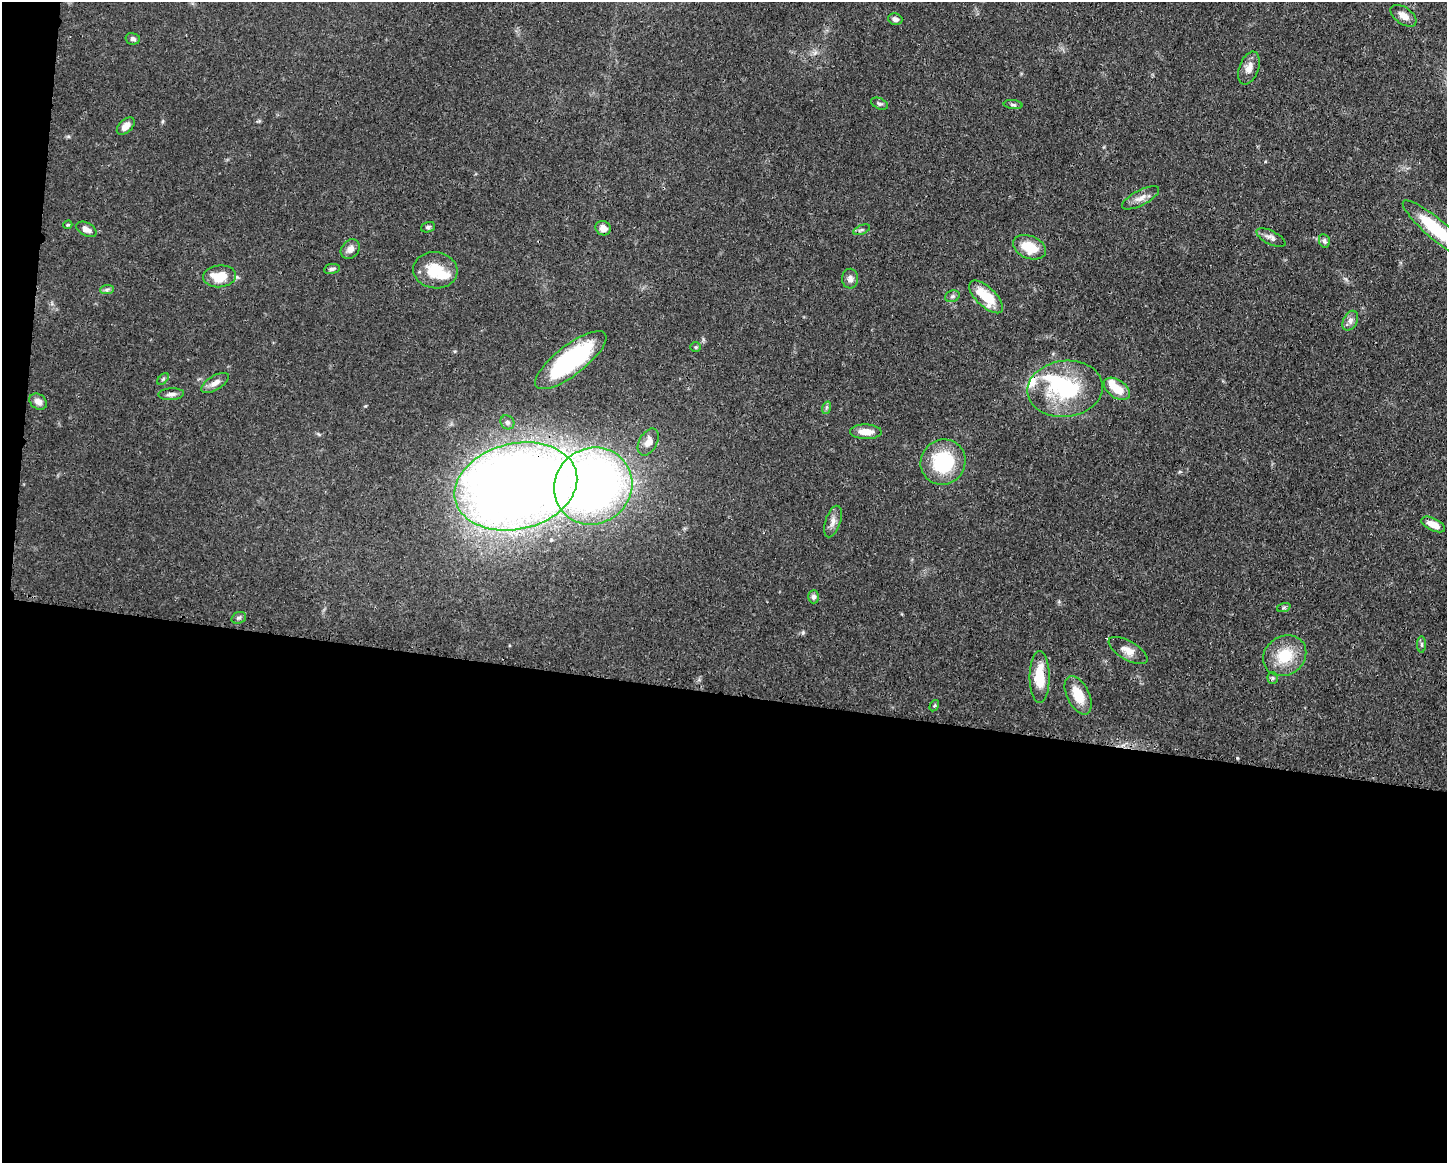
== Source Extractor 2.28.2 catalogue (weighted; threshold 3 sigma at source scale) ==
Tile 10 of 3 x 4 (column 1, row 4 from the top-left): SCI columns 112-1556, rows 7-1167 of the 4670 x 4658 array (HDU 1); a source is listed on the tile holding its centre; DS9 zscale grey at full resolution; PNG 1449 x 1165 px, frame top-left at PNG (2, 2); each listed source drawn as its Kron ellipse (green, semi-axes under 4 px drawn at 4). Shown black and unused: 42% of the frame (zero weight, under 3 of 4 exposures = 1% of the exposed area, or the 3 px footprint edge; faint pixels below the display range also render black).
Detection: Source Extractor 2.28.2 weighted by HDU 2 'WHT'; one run over the whole footprint, this tile lists its part. Background 0.055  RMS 0.0032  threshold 0.0145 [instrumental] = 3 sigma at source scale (4.5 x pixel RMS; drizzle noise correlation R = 1.50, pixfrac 1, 0.05/0.05 arcsec/px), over >= 5 px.
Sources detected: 58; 3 inside a brighter object's white glare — neither listed nor drawn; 2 inside a brighter listed object's ellipse — not listed separately; the other 53 listed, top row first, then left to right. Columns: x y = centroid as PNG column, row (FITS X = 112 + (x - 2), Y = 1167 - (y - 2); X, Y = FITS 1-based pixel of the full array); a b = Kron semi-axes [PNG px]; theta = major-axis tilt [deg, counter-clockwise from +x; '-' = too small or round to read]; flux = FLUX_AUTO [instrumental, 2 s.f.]
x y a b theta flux
1403 16 15 8 -35 2.7
895 19 7 5 -17 1.2
133 39 7 5 -12 0.9
1249 68 17 9 69 2.9
879 104 9 5 -23 0.8
1013 105 9 4 -6 0.67
126 126 10 6 43 2.6
1141 198 20 7 27 2.6
68 225 5 3 - 0.42
428 227 7 5 20 0.7
603 228 8 7 - 2.5
86 229 11 6 -28 1.7
861 230 9 4 21 0.71
1437 230 44 10 -40 18
1271 238 16 6 -26 1.5
1324 241 7 5 -79 0.81
1029 247 17 11 -22 8
350 249 11 8 49 1.9
332 269 8 5 9 0.82
435 270 22 18 -7 9.7
220 276 16 11 6 8.2
850 279 10 8 88 1.5
107 289 7 4 2 0.72
952 296 7 5 21 0.73
986 297 21 9 -43 10
1350 321 10 7 62 1.4
696 347 5 4 - 0.43
571 360 43 15 37 38
163 379 7 4 46 0.49
215 383 15 7 31 2.2
1065 389 38 28 7 26
1117 389 15 9 -35 5.6
171 394 13 6 4 1.3
38 402 9 7 -37 2.2
826 408 6 4 71 0.57
507 422 7 6 - 0.91
866 432 16 7 -2 4.1
648 442 14 9 62 2.7
943 462 23 22 - 20
516 486 62 43 13 520
593 486 40 37 35 210
833 521 16 7 72 2
1433 524 13 6 -25 3.8
814 597 6 5 - 0.86
1284 607 7 4 20 0.53
239 618 7 5 19 0.73
1422 644 8 4 90 0.63
1128 650 22 9 -30 3.4
1285 656 22 19 35 11
1040 677 26 10 -90 9.6
1273 678 5 5 - 0.55
1078 695 21 11 -64 7.3
934 706 6 3 58 0.38
Overlapping masked pixels (flux is a lower limit): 2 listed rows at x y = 516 486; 593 486
Isophote crosses this tile's border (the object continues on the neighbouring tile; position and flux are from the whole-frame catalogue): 1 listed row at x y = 1437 230